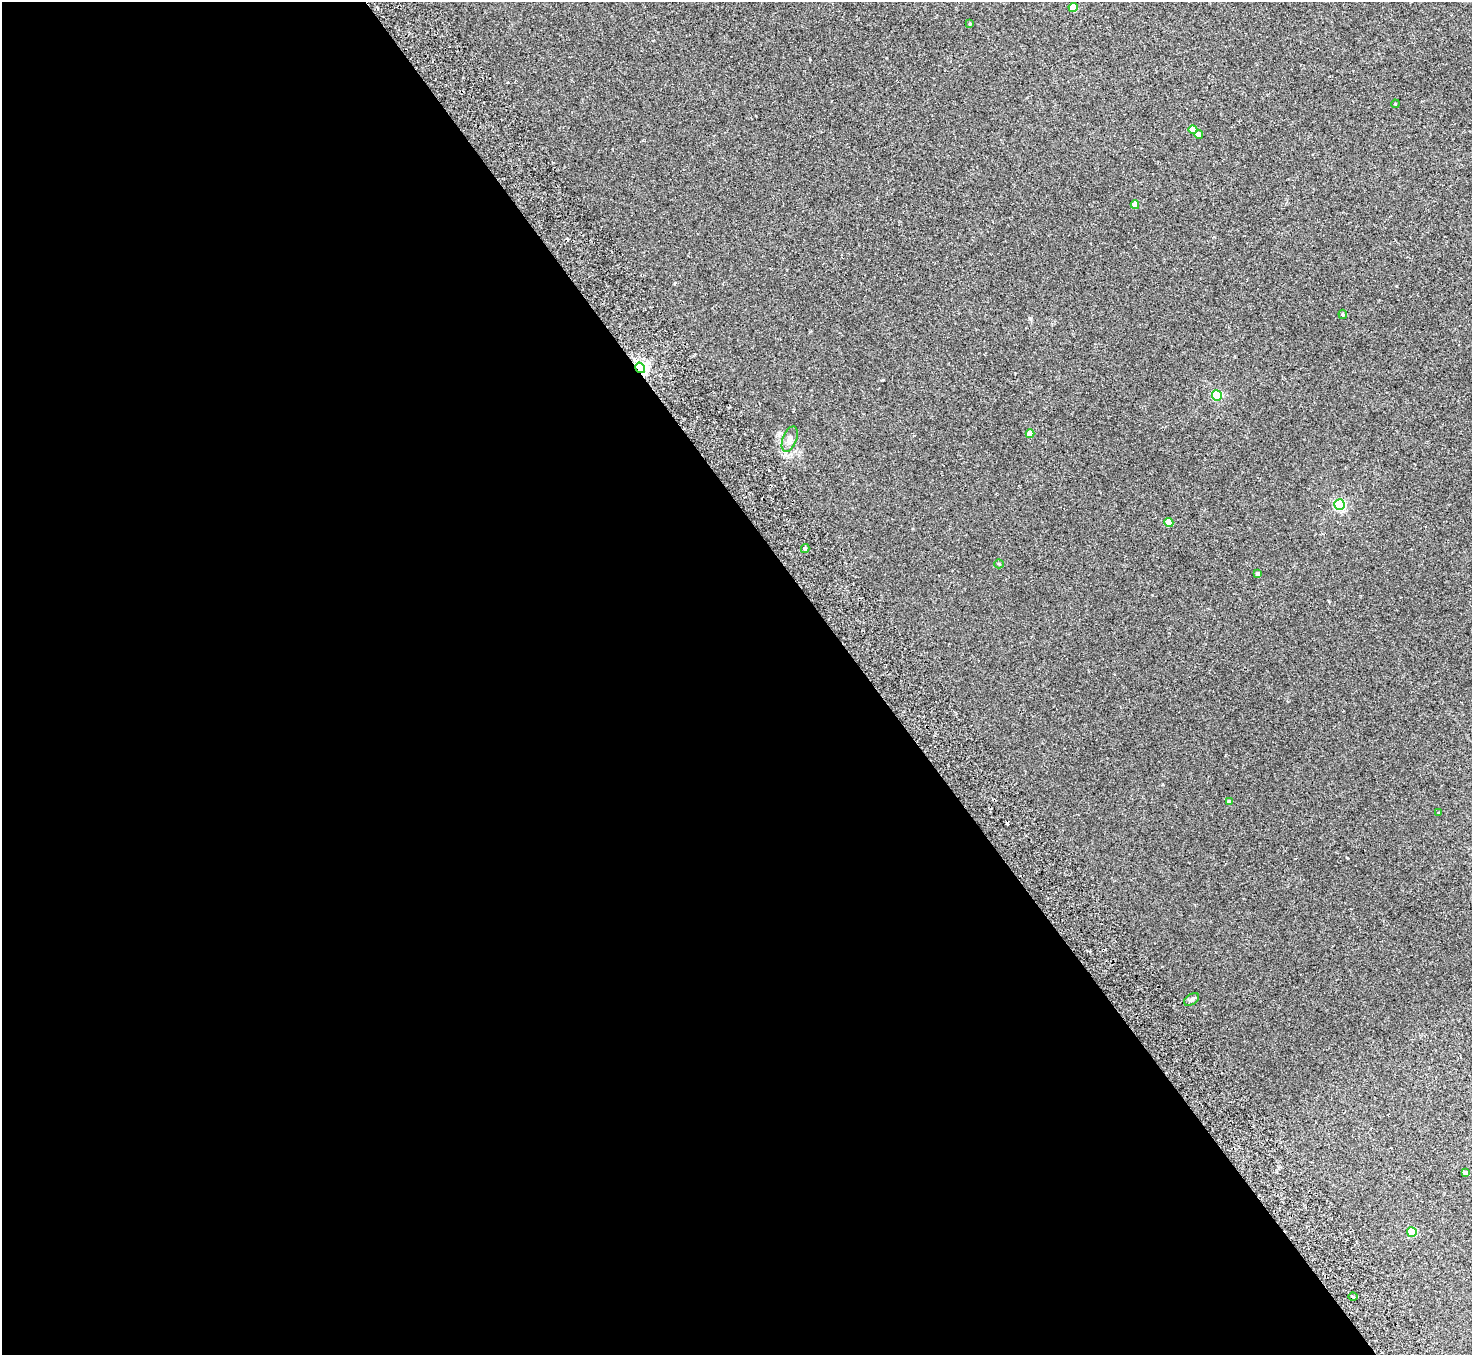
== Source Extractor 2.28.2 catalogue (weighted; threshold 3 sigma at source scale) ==
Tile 9 of 4 x 4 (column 1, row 3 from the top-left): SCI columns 53-1522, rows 1688-3040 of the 5980 x 5944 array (HDU 1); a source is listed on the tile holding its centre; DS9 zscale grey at full resolution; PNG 1474 x 1357 px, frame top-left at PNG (2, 2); each listed source drawn as its Kron ellipse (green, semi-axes under 4 px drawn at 4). Shown black and unused: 59% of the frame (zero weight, under 2 of 3 exposures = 3% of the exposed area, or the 3 px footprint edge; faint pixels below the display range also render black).
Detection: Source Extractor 2.28.2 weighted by HDU 2 'WHT'; one run over the whole footprint, this tile lists its part. Background 0.0219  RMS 0.0068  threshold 0.0305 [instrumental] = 3 sigma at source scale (4.5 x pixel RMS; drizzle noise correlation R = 1.50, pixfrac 1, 0.05/0.05 arcsec/px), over >= 5 px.
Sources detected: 24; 2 cosmic-ray / hot-pixel residue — neither listed nor drawn; the other 22 listed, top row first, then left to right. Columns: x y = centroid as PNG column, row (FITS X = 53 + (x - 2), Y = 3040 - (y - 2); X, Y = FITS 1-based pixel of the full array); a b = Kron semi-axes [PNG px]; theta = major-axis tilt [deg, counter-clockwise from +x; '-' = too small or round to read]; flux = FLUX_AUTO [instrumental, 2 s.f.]
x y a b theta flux
1073 7 4 4 - 11
970 24 4 3 - 0.57
1395 104 4 3 - 0.51
1193 130 4 4 - 8.6
1199 134 4 4 - 2.8
1135 205 4 4 - 4.9
1343 314 5 4 - 0.93
640 368 5 4 - 150
1217 395 5 5 - 46
1030 434 4 4 - 5.4
790 439 13 7 69 3.2
1340 505 5 5 - 84
1169 523 4 4 - 11
805 548 4 3 - 1.2
999 564 4 4 - 0.63
1258 574 4 4 - 2.7
1229 802 4 3 - 1.8
1438 813 3 2 - 0.49
1192 999 8 5 33 1.3
1465 1173 4 4 - 2.7
1412 1232 5 5 - 32
1353 1297 4 3 - 1.5
Overlapping masked pixels (flux is a lower limit): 1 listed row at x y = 640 368